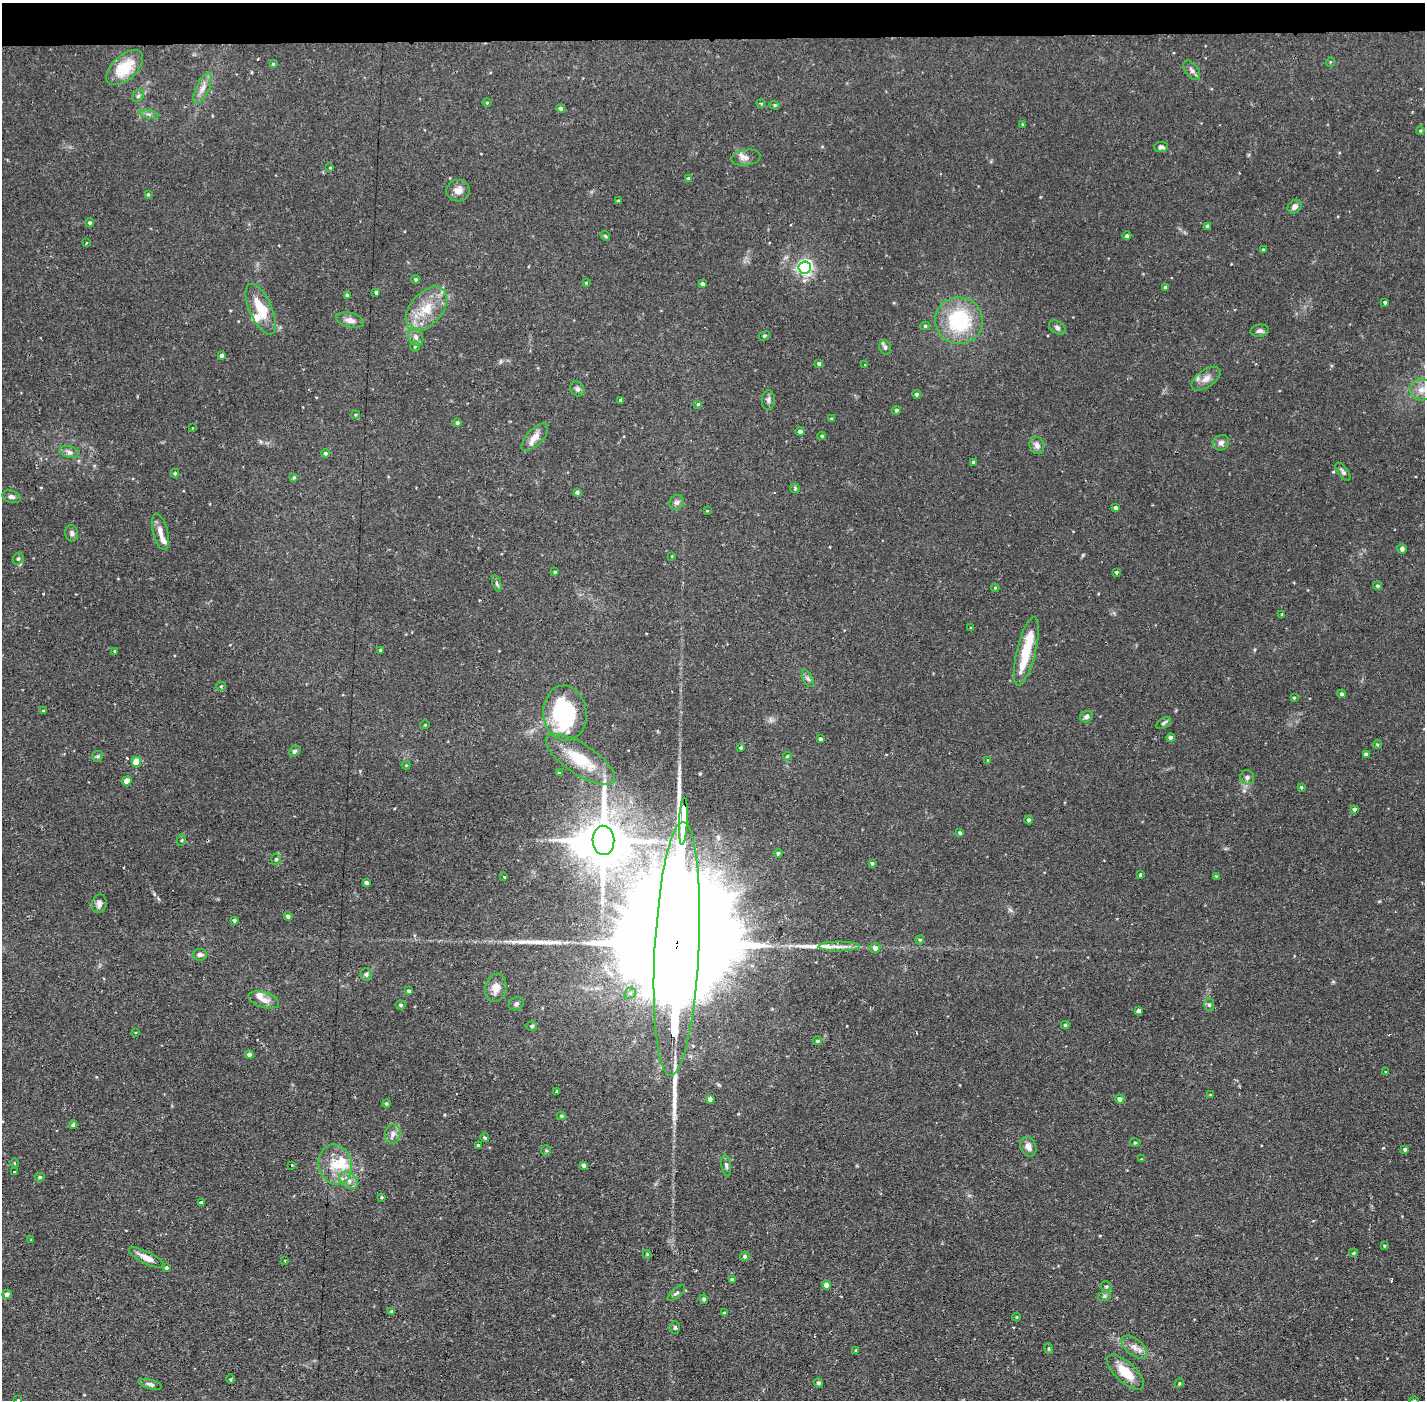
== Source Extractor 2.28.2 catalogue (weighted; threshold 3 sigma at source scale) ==
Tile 2 of 3 x 3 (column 2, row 1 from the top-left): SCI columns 1424-2846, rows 2849-4246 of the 4269 x 4300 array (HDU 1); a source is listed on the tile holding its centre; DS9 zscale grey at full resolution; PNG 1427 x 1402 px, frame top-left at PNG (2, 3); each listed source drawn as its Kron ellipse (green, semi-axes under 4 px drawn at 4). Shown black and unused: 3% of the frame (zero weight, under 2 of 3 exposures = <1% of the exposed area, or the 3 px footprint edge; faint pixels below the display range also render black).
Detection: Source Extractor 2.28.2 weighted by HDU 2 'WHT'; one run over the whole footprint, this tile lists its part. Background 0.0744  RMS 0.0065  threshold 0.0293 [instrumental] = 3 sigma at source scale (4.5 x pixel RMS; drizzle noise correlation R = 1.50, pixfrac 1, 0.05/0.05 arcsec/px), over >= 5 px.
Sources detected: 224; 3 inside a brighter object's white glare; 3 cosmic-ray / hot-pixel residue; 2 long thin detections or spike segments (spike, bleed or trail) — neither listed nor drawn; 8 inside a brighter listed object's ellipse — not listed separately; the other 208 listed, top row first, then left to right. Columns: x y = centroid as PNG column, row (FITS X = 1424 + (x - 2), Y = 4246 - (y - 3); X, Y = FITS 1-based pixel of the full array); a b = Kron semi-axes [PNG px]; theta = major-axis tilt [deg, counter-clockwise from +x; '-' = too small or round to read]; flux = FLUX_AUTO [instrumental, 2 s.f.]
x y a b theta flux
1330 62 5 3 - 0.52
273 64 4 4 - 0.69
124 68 22 12 43 19
1192 70 11 6 -54 2.3
203 88 17 6 65 4.6
138 96 6 5 - 1.3
487 103 4 3 - 0.62
761 103 4 3 - 0.63
775 105 5 4 - 0.89
561 108 4 4 - 1.6
149 114 9 4 -13 1.7
1022 124 4 3 - 0.65
1420 131 4 3 - 0.71
1161 147 7 5 4 2.1
746 158 15 8 9 3.8
330 168 4 3 - 0.54
688 178 4 3 - 0.71
458 191 12 11 - 4.7
148 194 4 3 - 0.7
618 201 4 3 - 0.54
1295 207 7 6 - 2.7
90 223 4 4 - 1.3
1208 226 3 3 - 1.9
605 236 5 4 - 0.82
1127 236 4 4 - 1.5
86 243 3 2 - 0.65
1263 250 4 3 - 0.58
805 268 6 6 - 190
416 279 5 4 - 1.1
586 283 4 3 - 0.54
702 284 4 3 - 2.1
1166 287 4 4 - 1.7
376 292 4 3 - 0.94
347 295 4 4 - 1.6
1385 302 3 3 - 1.1
261 309 27 11 -66 18
426 309 26 16 50 19
350 320 14 7 -13 3.9
959 321 24 23 - 49
925 326 5 4 - 1
1057 327 9 6 -34 1.7
1260 331 9 6 9 2
764 336 6 3 31 0.79
416 337 10 7 -63 2.7
415 346 5 5 - 0.92
885 347 7 5 -75 1.5
222 356 4 3 - 2
819 364 4 4 - 1.9
864 365 3 2 - 1.4
1206 379 16 8 35 5
577 389 8 6 -55 1.9
1421 390 11 10 - 5.8
916 394 4 4 - 1.2
768 400 10 6 -90 2
621 401 3 3 - 1.3
698 404 4 4 - 0.92
896 410 4 4 - 1.1
356 415 4 3 - 0.78
832 419 4 3 - 1
457 422 3 3 - 1.2
192 428 3 2 - 1.2
800 431 4 4 - 1.9
822 436 4 3 - 0.79
535 437 17 8 46 5.9
1221 443 8 7 - 2.8
1037 445 9 7 -68 3.1
69 452 10 6 -16 2.3
325 453 4 4 - 1.4
974 462 4 3 - 1.8
1343 472 11 5 -53 1.6
175 473 4 4 - 0.83
294 477 4 3 - 0.79
795 488 5 5 - 0.86
577 492 4 4 - 1.5
11 497 9 6 -16 2.1
677 502 8 7 - 2
1116 508 4 4 - 1.8
707 511 4 3 - 0.51
160 532 18 7 -76 5.5
72 533 8 6 -79 2.1
1402 549 5 5 - 2
672 556 4 3 - 0.45
18 559 6 5 - 1.4
555 572 4 3 - 0.71
1116 572 3 3 - 0.97
497 583 8 4 -70 1.3
1378 586 4 4 - 1.3
995 588 4 4 - 0.63
1282 614 3 3 - 0.58
971 628 4 4 - 0.68
381 650 3 3 - 1
114 651 3 3 - 0.74
1026 651 35 9 76 22
808 679 9 5 -62 1.6
221 686 5 4 - 0.71
1342 694 4 4 - 1.3
1294 698 3 3 - 0.76
43 711 3 3 - 0.63
565 713 28 21 -85 71
1087 717 6 5 - 2.1
1164 723 8 5 33 1.4
425 725 5 3 - 0.49
1171 738 4 4 - 1.9
820 739 3 3 - 1.2
1377 744 5 4 - 0.85
741 747 3 2 - 0.85
295 751 6 5 - 1.3
1366 754 4 4 - 1.5
97 756 5 5 - 1
787 756 4 4 - 0.68
580 760 40 15 -33 28
987 760 3 3 - 0.69
136 762 5 5 - 11
406 765 4 4 - 0.53
559 773 3 3 - 0.8
1247 777 7 7 - 1.9
127 781 5 4 - 5.3
1301 787 3 3 - 0.76
1354 809 4 4 - 1.5
1029 820 4 4 - 1.4
683 821 24 3 87 2500
960 833 4 3 - 1
182 840 6 3 71 0.73
603 840 15 11 -88 2900
778 853 4 4 - 1
276 859 6 5 - 1.1
872 863 3 3 - 1.1
1140 875 3 3 - 0.83
503 876 3 3 - 3.1
1216 876 3 3 - 0.49
366 883 4 3 - 1.9
99 904 9 7 77 2.9
288 916 4 4 - 2.2
234 920 4 4 - 1.3
920 940 4 4 - 0.79
839 946 20 5 0 5.7
875 948 5 5 - 2.9
677 949 127 22 87 61000
200 955 7 5 6 2.3
366 974 6 5 - 1.3
496 988 14 10 78 7.1
409 991 4 3 - 1.7
630 993 6 5 - 1.6
264 1000 16 7 -17 4.9
516 1004 8 6 27 1.7
401 1005 5 4 - 1.3
1209 1005 6 5 - 1.4
1138 1011 4 4 - 2.4
1065 1025 4 4 - 1.1
532 1026 5 4 - 1
136 1033 3 2 - 0.65
818 1041 4 4 - 1.2
249 1055 4 4 - 1.9
1386 1071 3 2 - 1
556 1092 4 3 - 2.6
1210 1095 3 2 - 0.52
710 1099 4 4 - 2.4
1120 1099 5 4 - 2.2
386 1104 4 4 - 1
561 1116 4 4 - 1
73 1125 4 4 - 1.6
393 1134 10 7 77 3.6
485 1138 4 4 - 1.1
1135 1143 5 3 - 0.63
478 1145 4 3 - 0.99
1028 1147 10 7 -66 4.3
1405 1149 4 3 - 1.3
546 1151 5 5 - 0.99
1142 1159 3 2 - 0.46
14 1163 4 3 - 0.55
291 1165 3 2 - 1
335 1165 20 16 -76 15
584 1165 4 3 - 2
726 1165 11 4 -81 1.6
14 1172 2 2 - 0.73
40 1177 5 4 - 1.1
349 1180 10 7 -38 3.9
381 1197 3 3 - 0.77
201 1203 4 3 - 1.4
31 1240 4 2 - 0.46
1384 1246 4 3 - 0.66
1354 1253 4 3 - 0.79
647 1254 4 4 - 0.66
745 1256 5 4 - 1.2
146 1258 19 6 -26 5.5
285 1261 3 2 - 0.61
166 1267 3 3 - 1
732 1280 4 4 - 1.5
826 1285 4 4 - 2.9
1106 1287 5 5 - 1.3
676 1293 11 4 40 1.6
7 1294 5 4 - 2.8
1104 1296 6 5 - 1.2
704 1299 4 4 - 1.3
391 1311 4 3 - 0.67
724 1313 4 4 - 0.95
1017 1317 4 3 - 0.52
675 1328 6 5 - 1.1
1134 1347 15 8 -39 4.9
1049 1349 5 3 - 0.7
856 1350 4 3 - 0.68
1125 1372 23 10 -43 15
231 1379 4 3 - 0.64
819 1383 5 4 - 1.5
1179 1383 5 4 - 0.75
150 1384 12 4 -15 2.1
18 1400 3 3 - 0.48
1414 1400 5 3 - 0.57
Overlapping masked pixels (flux is a lower limit): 2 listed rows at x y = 683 821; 677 949
Isophote crosses this tile's border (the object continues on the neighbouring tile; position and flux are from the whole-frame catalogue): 2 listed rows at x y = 18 1400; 1414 1400